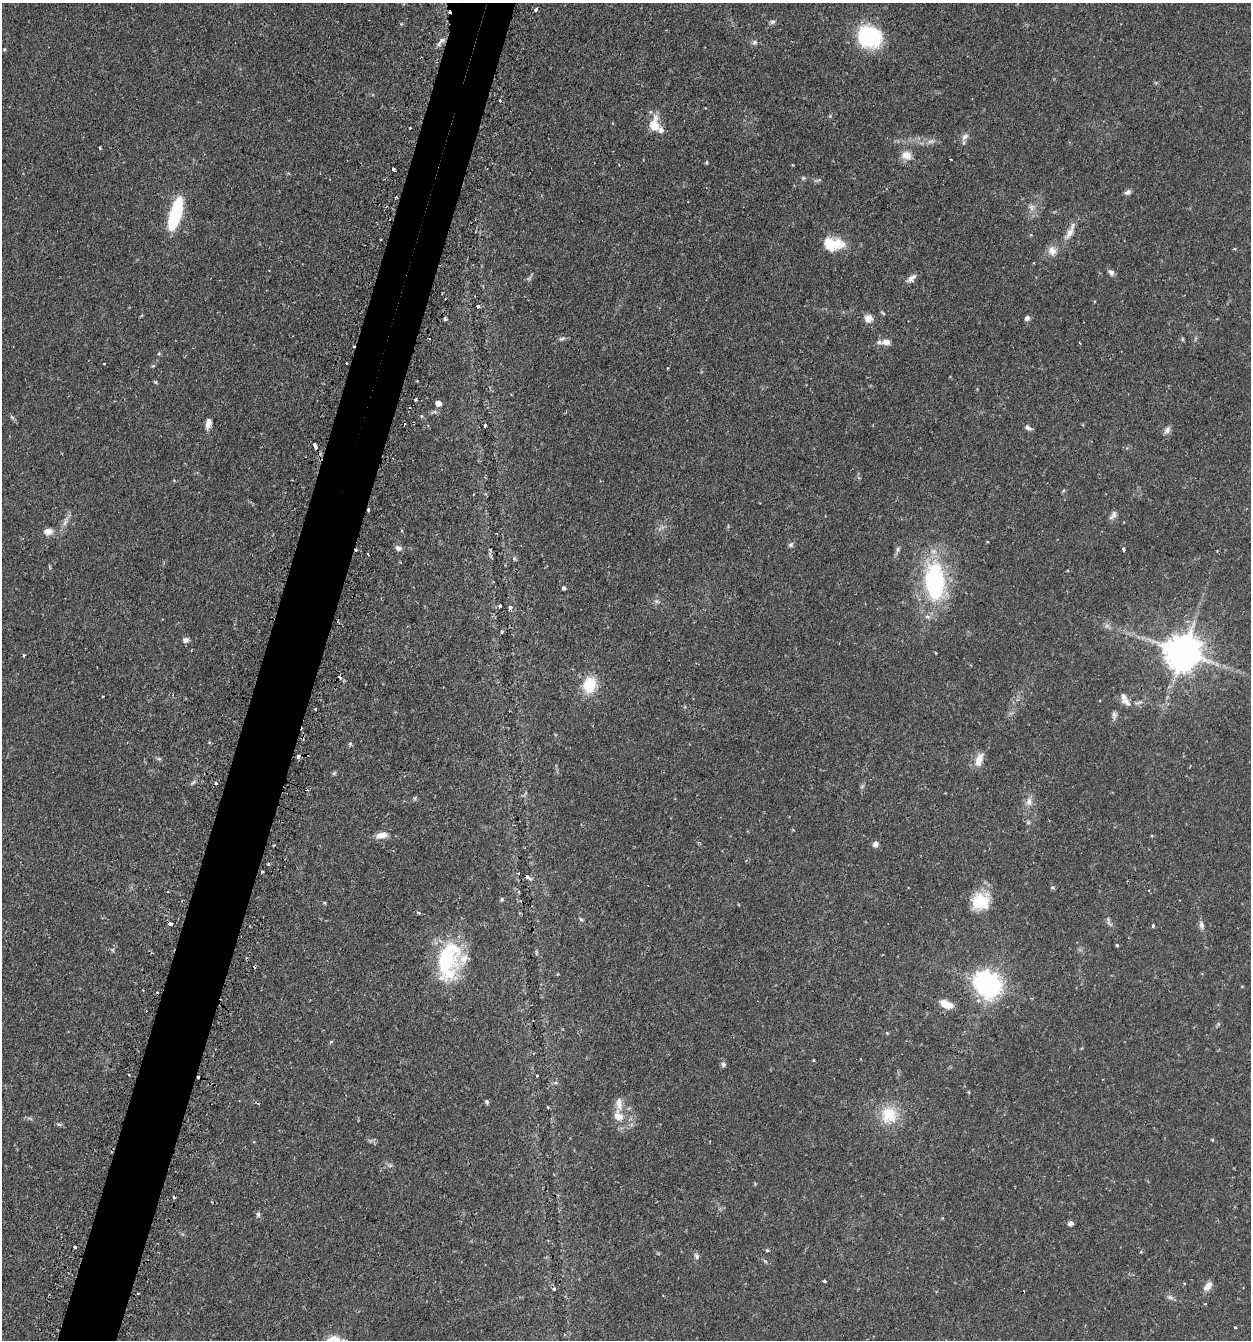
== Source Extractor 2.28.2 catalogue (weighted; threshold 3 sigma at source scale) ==
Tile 7 of 4 x 4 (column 3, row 2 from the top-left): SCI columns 2659-3907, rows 2713-4050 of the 5447 x 5425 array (HDU 1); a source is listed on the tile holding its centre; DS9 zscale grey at full resolution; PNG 1253 x 1342 px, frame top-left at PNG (2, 3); no overlay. Shown black and unused: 5% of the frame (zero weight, under 2 of 3 exposures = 4% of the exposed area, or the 3 px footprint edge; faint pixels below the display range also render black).
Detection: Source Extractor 2.28.2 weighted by HDU 2 'WHT'; one run over the whole footprint, this tile lists its part. Background 0.0992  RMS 0.0055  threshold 0.0249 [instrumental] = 3 sigma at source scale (4.5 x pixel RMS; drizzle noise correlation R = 1.50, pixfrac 1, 0.05/0.05 arcsec/px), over >= 5 px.
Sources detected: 156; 4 too faint to see at this stretch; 1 inside a brighter object's white glare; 18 cosmic-ray / hot-pixel residue — not listed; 9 inside a brighter listed object's ellipse — not listed separately; the other 124 listed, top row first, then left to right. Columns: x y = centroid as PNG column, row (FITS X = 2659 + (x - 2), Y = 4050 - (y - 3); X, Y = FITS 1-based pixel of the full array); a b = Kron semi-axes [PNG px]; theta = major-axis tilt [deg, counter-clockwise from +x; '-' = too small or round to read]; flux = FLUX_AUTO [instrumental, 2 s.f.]
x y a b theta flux
536 10 4 3 - 1.5
772 22 8 5 16 1.2
869 37 19 16 -19 62
441 41 16 5 48 2.4
754 42 7 7 - 1.4
4 49 4 4 - 0.52
705 108 2 2 - 0.37
830 116 5 5 - 0.6
654 125 15 10 -90 11
965 137 10 7 32 2.3
100 148 3 2 - 0.63
906 155 14 11 -14 5.1
951 160 3 2 - 0.5
707 162 6 3 88 0.58
393 169 4 3 - 1.2
803 178 6 5 - 0.77
816 181 8 4 0 1
1128 192 8 5 23 1.6
1031 207 9 8 - 2.5
175 214 32 10 74 39
1070 232 28 7 65 5.5
1031 235 5 3 - 0.44
833 244 25 15 -3 14
1235 249 5 4 - 0.59
1052 251 12 10 -70 4.3
1111 272 9 6 -47 1.8
529 278 8 4 45 1.1
911 278 14 6 42 2.6
478 306 4 3 - 3.6
883 313 7 3 -36 0.66
868 318 11 10 - 3.5
1027 318 6 5 - 1.8
445 319 4 4 - 0.89
429 338 3 2 - 0.39
562 339 8 5 21 1.3
1182 339 6 4 -90 0.62
1195 339 6 4 71 0.73
886 342 9 7 -11 3.6
159 353 5 5 - 0.68
347 363 3 2 - 0.34
104 364 3 2 - 0.38
668 368 4 2 - 0.41
415 399 3 3 - 1
438 403 5 5 - 4.6
421 416 5 3 - 0.54
12 417 7 4 -44 0.95
208 423 11 6 79 3.9
485 425 3 3 - 1.9
1028 428 10 5 -25 1.6
1167 430 10 8 57 2.2
315 446 7 4 -66 2.6
1063 491 5 3 - 0.65
1113 515 14 6 54 2.2
65 522 10 5 63 2.2
48 531 12 8 5 3.6
791 545 8 5 41 1.2
398 548 8 6 -27 2
898 549 8 5 62 1.3
1123 549 4 3 - 1.1
356 550 3 3 - 0.68
514 559 6 5 - 0.88
935 581 52 26 -87 62
564 588 4 3 - 1.1
656 601 6 6 - 1.2
500 606 4 3 - 1.7
510 607 5 4 - 2.1
502 631 3 3 - 1.9
185 640 7 6 - 2.2
1183 652 11 10 - 1400
936 653 3 2 - 0.41
24 655 3 3 - 0.6
590 685 17 13 77 16
1126 702 15 9 -35 3.9
315 709 3 2 - 0.74
1114 715 12 6 -87 1.8
298 756 4 3 - 3.7
979 760 19 9 70 5.7
193 782 8 5 41 1.1
862 787 6 4 2 0.79
1029 802 11 9 -84 3.5
381 835 15 8 15 4.8
875 844 7 7 - 2.1
268 864 4 3 - 0.6
262 871 3 2 - 0.68
527 877 5 4 - 2.7
1052 887 6 4 0 0.73
502 899 5 5 - 0.76
981 901 23 21 33 18
325 903 5 3 - 0.51
739 905 4 2 - 0.39
418 912 6 3 -19 0.75
581 920 6 4 -46 0.91
170 923 4 3 - 2.3
1153 925 3 3 - 2.3
1201 925 11 6 -78 2
1117 945 4 3 - 0.64
112 950 5 5 - 0.91
536 953 6 3 89 0.73
446 958 47 27 68 43
991 986 8 7 - 340
944 1004 11 8 -42 5.9
887 1033 4 3 - 0.5
813 1060 5 3 - 0.46
723 1064 7 6 - 1.3
537 1076 3 3 - 0.75
969 1092 5 3 - 0.47
487 1102 6 4 -65 0.94
547 1107 4 2 - 0.43
889 1115 24 22 -65 16
618 1116 15 12 -52 7.4
59 1124 7 4 -1 0.86
390 1165 9 4 -8 1.2
258 1214 8 5 -81 1.2
1071 1223 6 5 - 2
74 1247 3 3 - 1.3
767 1250 4 4 - 0.82
1141 1252 4 3 - 0.39
696 1257 8 6 -81 1.9
824 1281 3 3 - 0.92
1208 1286 13 7 51 3.5
554 1289 4 4 - 0.95
138 1293 3 2 - 0.5
1170 1297 10 6 -11 1.6
1235 1328 3 3 - 0.58
Overlapping masked pixels (flux is a lower limit): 5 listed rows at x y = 356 550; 510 607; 298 756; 527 877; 170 923